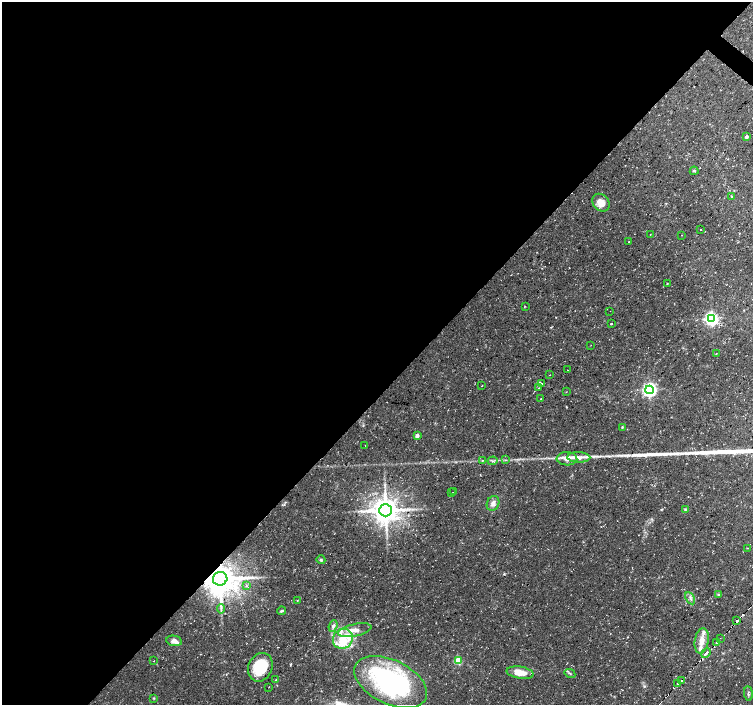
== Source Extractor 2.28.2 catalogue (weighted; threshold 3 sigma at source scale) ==
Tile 5 of 4 x 4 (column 1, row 2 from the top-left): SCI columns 1-1502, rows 2984-4389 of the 6017 x 6032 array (HDU 1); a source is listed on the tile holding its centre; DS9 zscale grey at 2 x 2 block average (1 PNG px = mean of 2 x 2 image px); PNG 755 x 707 px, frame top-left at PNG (2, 2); each listed source drawn as its Kron ellipse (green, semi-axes under 4 px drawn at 4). Shown black and unused: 56% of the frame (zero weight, under 3 of 4 exposures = <1% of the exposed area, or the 3 px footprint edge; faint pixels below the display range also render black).
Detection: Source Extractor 2.28.2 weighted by HDU 2 'WHT'; one run over the whole footprint, this tile lists its part. Background 0.0319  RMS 0.0029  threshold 0.013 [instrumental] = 3 sigma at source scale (4.5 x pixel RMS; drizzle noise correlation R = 1.50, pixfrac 1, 0.0396/0.0396 arcsec/px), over >= 5 px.
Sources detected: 81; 4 cosmic-ray / hot-pixel residue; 1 long thin detection or spike segment (spike, bleed or trail) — neither listed nor drawn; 10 inside a brighter listed object's ellipse — not listed separately; the other 66 listed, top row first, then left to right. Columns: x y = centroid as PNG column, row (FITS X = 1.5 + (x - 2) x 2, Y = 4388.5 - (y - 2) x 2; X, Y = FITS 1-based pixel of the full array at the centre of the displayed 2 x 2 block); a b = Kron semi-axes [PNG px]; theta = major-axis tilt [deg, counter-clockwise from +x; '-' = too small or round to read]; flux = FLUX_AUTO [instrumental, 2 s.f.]
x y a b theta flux
746 137 3 3 - 1.5
694 171 4 3 - 0.8
732 197 2 2 - 2
601 203 10 7 -47 8.3
700 230 2 2 - 0.46
650 234 2 2 - 0.25
682 235 2 2 - 0.39
628 242 2 2 - 0.78
667 283 2 2 - 1.4
525 306 2 2 - 0.35
610 311 2 2 - 0.37
711 319 4 4 - 200
611 324 2 2 - 8.8
591 345 2 2 - 0.31
716 354 2 2 - 0.37
568 370 2 2 - 0.56
550 375 2 2 - 0.66
541 384 2 2 - 2.2
481 386 2 2 - 0.4
539 388 2 2 - 1.3
649 390 4 4 - 210
566 392 2 2 - 0.26
541 399 2 2 - 1.8
622 427 3 3 - 0.52
417 436 3 3 - 4.2
365 446 2 2 - 0.26
579 457 11 5 -2 4.1
567 459 10 6 -3 6.1
483 460 2 2 - 1.3
505 460 3 2 - 0.52
493 461 5 2 - 0.92
453 491 2 2 - 0.9
452 493 2 2 - 1.3
493 503 7 6 - 3.5
386 510 6 6 - 1200
685 510 4 3 - 0.72
747 548 2 2 - 0.41
321 560 4 4 - 1
220 579 7 7 - 1700
247 586 4 3 - 1
718 594 3 2 - 0.65
690 598 7 3 -62 1.5
297 600 3 2 - 0.3
221 609 5 2 - 1
281 611 4 3 - 0.98
737 621 2 2 - 500
333 626 6 4 68 1.7
355 630 17 6 12 6.4
720 638 2 2 - 0.65
343 639 10 9 - 13
174 641 8 5 -9 3.9
702 641 13 7 81 6.6
717 643 3 2 - 70
706 653 5 2 - 1500
154 661 2 2 - 0.24
458 661 3 3 - 30
260 667 14 12 67 28
520 673 13 6 -9 9.2
570 673 5 2 - 0.92
276 680 2 2 - 0.49
681 680 3 2 - 94
391 682 39 22 -26 120
678 683 2 2 - 350
269 687 2 2 - 0.83
748 694 7 3 -85 1.4
154 698 4 2 - 0.5
Overlapping masked pixels (flux is a lower limit): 2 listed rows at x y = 220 579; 681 680
Isophote crosses this tile's border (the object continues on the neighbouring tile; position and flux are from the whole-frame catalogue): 1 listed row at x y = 391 682
Diffuse or blended objects may show on this block-average render without a row.